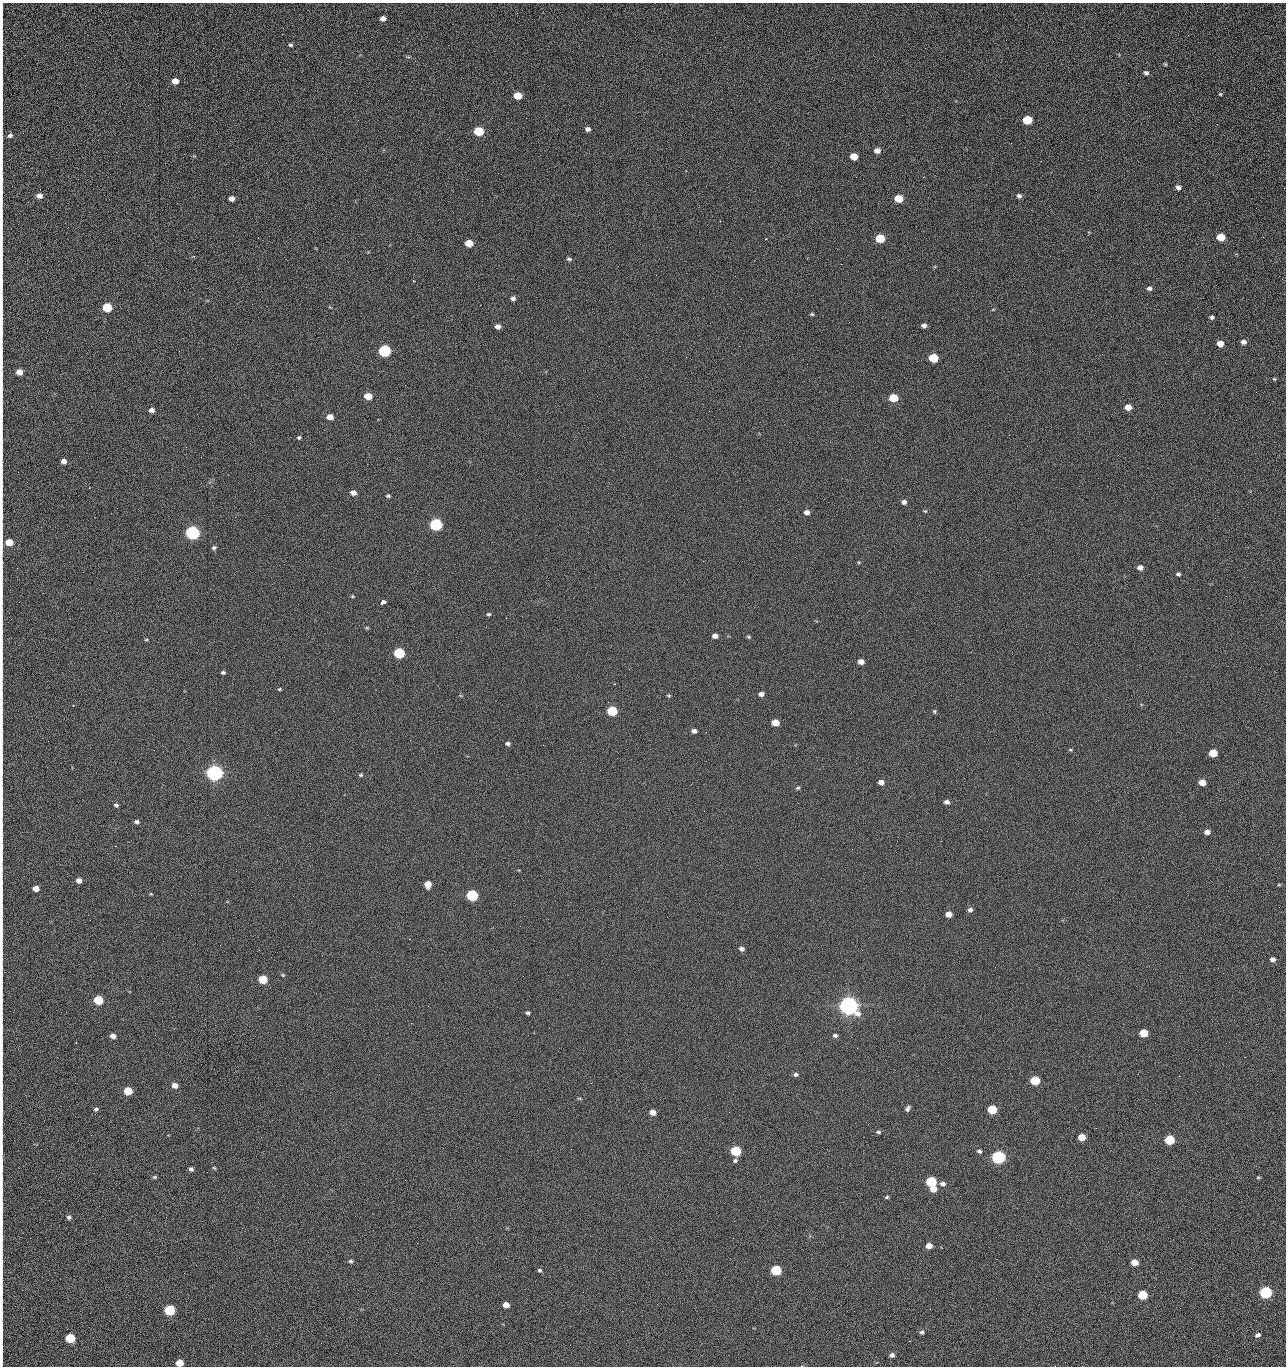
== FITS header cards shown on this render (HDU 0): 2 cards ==
NAXIS1  =                 1284 /fastest changing axis
NAXIS2  =                 1364 /next to fastest changing axis

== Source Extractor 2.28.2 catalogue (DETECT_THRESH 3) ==
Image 1284 x 1364 px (HDU 0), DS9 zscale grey, 1 PNG px = 1 image px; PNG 1288 x 1368 px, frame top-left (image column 1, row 1364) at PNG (2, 3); no overlay
Background 122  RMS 14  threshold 43.3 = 3 sigma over >= 5 px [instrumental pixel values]
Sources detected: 214; all 214 listed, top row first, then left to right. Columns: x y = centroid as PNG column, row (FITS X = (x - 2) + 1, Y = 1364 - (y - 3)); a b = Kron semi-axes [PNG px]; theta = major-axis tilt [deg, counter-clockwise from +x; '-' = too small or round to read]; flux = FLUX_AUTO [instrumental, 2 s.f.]
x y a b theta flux
383 18 5 4 - 4.6e+03
2 23 18 2 90 3.5e+03
1188 35 3 2 - 1.2e+03
2 40 20 2 90 3.8e+03
290 45 5 4 - 1.6e+03
1165 64 4 3 - 1.1e+03
1146 73 6 5 - 2.6e+03
175 81 5 5 - 8.6e+03
2 83 16 2 90 2.8e+03
1220 94 4 4 - 1.1e+03
517 96 6 5 - 2.3e+04
2 99 9 2 90 1.4e+03
2 117 10 2 90 1.7e+03
1027 120 6 5 - 4.4e+04
1179 122 2 2 - 9.7e+02
588 129 5 4 - 3.5e+03
479 131 6 5 - 5.4e+04
10 135 6 5 - 2.7e+03
877 150 5 5 - 6.1e+03
2 153 13 2 90 2.5e+03
854 156 6 5 - 1.6e+04
1041 161 2 2 - 1.8e+03
856 177 2 2 - 2.2e+03
923 177 2 2 - 1.8e+04
1178 187 6 5 - 3.6e+03
39 196 6 5 - 5.1e+03
1019 196 6 5 - 2.6e+03
231 198 5 4 - 6.0e+03
899 198 6 5 - 2.8e+04
1123 202 3 2 - 6.8e+02
2 222 14 2 90 2.0e+03
1221 237 6 5 - 2.4e+04
1263 237 3 2 - 8.5e+02
880 238 6 5 - 4.1e+04
766 239 2 2 - 6.5e+02
469 243 6 5 - 2.0e+04
2 252 12 2 90 2.0e+03
569 259 6 4 -19 1.7e+03
841 264 2 2 - 2.6e+04
414 281 3 3 - 7.7e+02
306 287 2 2 - 7.4e+02
1149 288 6 5 - 2.7e+03
513 298 5 5 - 3.2e+03
107 307 6 5 - 5.1e+04
993 309 5 3 - 7.9e+02
2 312 19 2 90 3.4e+03
812 314 5 4 - 1.2e+03
1212 317 4 3 - 2.0e+03
849 322 2 2 - 5.3e+02
710 323 2 2 - 3.3e+03
924 325 5 4 - 3.7e+03
498 326 5 5 - 5.1e+03
1243 342 5 5 - 4.3e+03
1220 344 5 5 - 9.7e+03
739 346 2 2 - 4.7e+02
385 351 6 5 - 1.6e+05
933 358 6 5 - 4.0e+04
2 364 14 2 90 2.4e+03
19 372 5 5 - 1.1e+04
1274 379 4 3 - 9.4e+02
1256 392 2 2 - 1.0e+03
368 396 6 5 - 1.9e+04
893 398 6 5 - 3.3e+04
1128 407 5 5 - 9.8e+03
151 410 5 4 - 4.6e+03
330 417 5 5 - 9.2e+03
1009 435 2 2 - 3.4e+03
299 437 4 4 - 1.5e+03
1027 446 2 2 - 4.7e+02
186 447 2 2 - 2.9e+03
63 461 5 4 - 5.7e+03
85 483 3 2 - 1.0e+03
353 493 5 5 - 5.3e+03
388 496 5 4 - 1.6e+03
904 502 6 5 - 3.4e+03
779 509 2 2 - 4.6e+02
925 511 5 4 - 1.1e+03
807 512 5 5 - 4.8e+03
2 516 11 2 90 1.7e+03
436 525 6 5 - 2.0e+05
192 533 6 5 - 3.2e+05
9 542 6 5 - 1.9e+04
492 542 2 2 - 2.7e+03
214 548 5 4 - 1.7e+03
742 561 2 2 - 7.2e+02
859 562 5 3 - 1.0e+03
1140 567 5 5 - 5.3e+03
2 570 9 2 90 1.5e+03
1178 574 4 4 - 2.1e+03
352 596 5 3 - 9.8e+02
383 602 5 4 - 6.6e+03
2 611 8 2 90 1.3e+03
488 614 6 4 2 1.2e+03
367 628 6 4 -17 1.0e+03
715 636 5 5 - 5.0e+03
748 637 6 4 -22 1.4e+03
146 639 5 3 - 1.0e+03
399 653 6 5 - 9.0e+04
861 662 5 4 - 7.3e+03
223 672 4 3 - 1.9e+03
2 675 12 2 90 2.0e+03
614 684 4 3 - 5.9e+02
279 689 5 4 - 1.1e+03
761 694 5 5 - 4.0e+03
669 696 6 4 -16 1.2e+03
612 711 6 5 - 6.8e+04
934 711 5 5 - 1.4e+03
775 722 6 5 - 1.4e+04
694 731 5 4 - 3.5e+03
706 732 2 2 - 7.2e+02
508 743 5 4 - 2.3e+03
543 745 2 2 - 3.2e+03
1070 750 6 4 -18 1.1e+03
1213 753 6 5 - 2.6e+04
2 757 12 2 90 2.0e+03
706 761 2 2 - 2.0e+03
600 770 2 2 - 3.9e+02
214 773 6 6 - 7.2e+05
361 775 6 5 - 1.6e+03
881 782 5 4 - 5.8e+03
1202 782 5 5 - 1.3e+04
798 788 6 4 4 1.5e+03
2 794 10 2 90 1.9e+03
947 802 5 4 - 3.9e+03
116 805 5 4 - 2.0e+03
136 822 6 4 -2 2.3e+03
1207 832 5 4 - 5.7e+03
2 847 14 2 90 2.5e+03
79 880 5 5 - 5.6e+03
428 884 6 5 - 1.3e+04
1279 885 5 3 - 9.5e+02
36 888 5 4 - 9.5e+03
151 894 4 3 - 8.9e+02
472 895 6 5 - 1.2e+05
970 910 6 5 - 3.0e+03
949 914 5 5 - 9.5e+03
2 934 11 2 90 1.9e+03
742 949 5 4 - 3.5e+03
1273 959 5 4 - 4.0e+03
2 974 8 2 90 1.1e+03
283 975 5 4 - 1.1e+03
523 976 2 2 - 2.0e+03
263 979 6 5 - 3.3e+04
98 1000 6 5 - 5.2e+04
849 1006 7 6 - 1.2e+06
527 1013 5 4 - 2.0e+03
411 1023 2 2 - 5.6e+03
1143 1033 6 5 - 2.9e+04
835 1035 6 5 - 2.4e+03
113 1036 5 4 - 6.0e+03
76 1043 2 2 - 6.4e+02
857 1048 2 2 - 1.5e+03
1245 1057 2 2 - 1.9e+03
796 1074 6 5 - 2.4e+03
1179 1076 2 2 - 2.8e+03
1035 1080 6 5 - 4.7e+04
175 1085 5 5 - 7.1e+03
128 1091 6 5 - 3.0e+04
579 1098 6 3 -18 9.4e+02
1155 1103 3 2 - 8.0e+02
2 1106 33 2 90 5.6e+03
908 1108 7 4 56 2.4e+03
96 1109 6 5 - 1.9e+03
992 1109 6 5 - 4.3e+04
653 1112 5 5 - 8.8e+03
729 1112 2 2 - 9.6e+02
1096 1128 2 2 - 5.3e+02
878 1132 6 4 -1 1.8e+03
91 1135 2 2 - 2.5e+03
1082 1137 5 5 - 1.7e+04
1169 1140 6 5 - 5.8e+04
2 1149 22 2 90 3.8e+03
571 1149 2 2 - 1.0e+03
736 1151 6 5 - 7.8e+04
979 1151 4 3 - 2.1e+03
998 1157 6 6 - 2.8e+05
735 1160 6 5 - 2.0e+03
214 1168 5 4 - 1.1e+03
191 1169 4 4 - 2.5e+03
154 1177 5 4 - 1.5e+03
1258 1177 5 4 - 1.1e+03
931 1182 6 5 - 8.4e+04
943 1184 6 5 - 3.7e+03
933 1189 6 5 - 9.7e+03
2 1192 19 2 90 3.3e+03
887 1197 4 3 - 1.2e+03
69 1217 5 5 - 2.2e+03
280 1219 2 2 - 2.1e+03
2 1237 14 2 90 2.2e+03
476 1237 2 2 - 7.7e+03
308 1242 2 2 - 1.7e+03
417 1243 2 2 - 5.5e+03
929 1246 5 4 - 8.7e+03
351 1261 6 4 3 1.7e+03
1135 1262 5 5 - 1.4e+04
2 1263 8 2 90 1.3e+03
540 1270 5 5 - 1.6e+03
776 1270 6 5 - 8.0e+04
2 1291 9 2 90 1.4e+03
583 1292 2 2 - 5.1e+02
1266 1292 6 5 - 1.9e+05
1142 1295 6 5 - 4.6e+04
996 1298 2 2 - 2.6e+03
506 1305 5 5 - 7.8e+03
169 1310 6 5 - 1.0e+05
622 1311 2 2 - 8.2e+02
922 1332 5 5 - 1.9e+03
1258 1335 6 5 - 3.3e+03
70 1338 6 5 - 5.4e+04
910 1341 2 2 - 5.8e+02
2 1349 14 2 90 1.6e+03
892 1355 5 4 - 3.2e+03
179 1363 5 5 - 1.8e+04
1055 1366 2 2 - 2.3e+03
At the frame edge (FLAGS 8, measured only in part): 30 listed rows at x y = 2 23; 2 40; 2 83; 2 99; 2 117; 2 153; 2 222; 2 252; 2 312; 2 364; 19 372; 2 516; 9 542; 2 570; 2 611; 2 675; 2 757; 2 794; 2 847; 2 934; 2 974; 2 1106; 2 1149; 2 1192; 2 1237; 2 1263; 2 1291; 2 1349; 179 1363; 1055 1366

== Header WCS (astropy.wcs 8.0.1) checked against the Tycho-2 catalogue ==
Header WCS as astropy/WCSLIB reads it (CRVAL/CRPIX/CD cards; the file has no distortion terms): RA---TAN/DEC--TAN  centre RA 15:41:40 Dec +51:59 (235.42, +51.98 deg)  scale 1.26 arcsec/px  FOV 26.9' x 28.5'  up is +92 deg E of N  parity flipped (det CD > 0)
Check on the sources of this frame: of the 60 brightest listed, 10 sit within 2.0 arcsec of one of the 12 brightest Tycho-2 stars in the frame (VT <= 12.29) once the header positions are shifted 0.41 arcsec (0.40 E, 0.11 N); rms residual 0.89 arcsec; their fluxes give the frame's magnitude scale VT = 24.51 - 2.5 log10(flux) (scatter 0.24 mag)
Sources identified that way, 10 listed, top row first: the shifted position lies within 2.0 arcsec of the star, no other Tycho-2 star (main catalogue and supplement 1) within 4.0 arcsec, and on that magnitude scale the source's flux lands within +1.5 / -3 mag of the star's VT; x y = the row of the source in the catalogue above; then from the Tycho-2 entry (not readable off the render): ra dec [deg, ICRS J2000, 3 dp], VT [Tycho-2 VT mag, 2 dp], TYC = Tycho-2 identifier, HIP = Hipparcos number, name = IAU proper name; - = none
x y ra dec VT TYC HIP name
385 351 235.614 +52.064 11.61 3489-1132-1 - -
436 525 235.514 +52.049 11.19 3489-1407-1 - -
214 773 235.378 +52.130 9.31 3489-1322-1 76850 -
472 895 235.303 +52.042 11.52 3489-958-1 - -
849 1006 235.232 +51.912 9.59 3489-824-1 - -
998 1157 235.143 +51.862 10.97 3489-1016-1 - -
931 1182 235.131 +51.886 12.29 3489-908-1 - -
776 1270 235.084 +51.941 11.45 3489-1346-1 - -
1266 1292 235.062 +51.771 11.53 3489-1453-1 - -
169 1310 235.075 +52.152 11.74 3489-912-1 - -